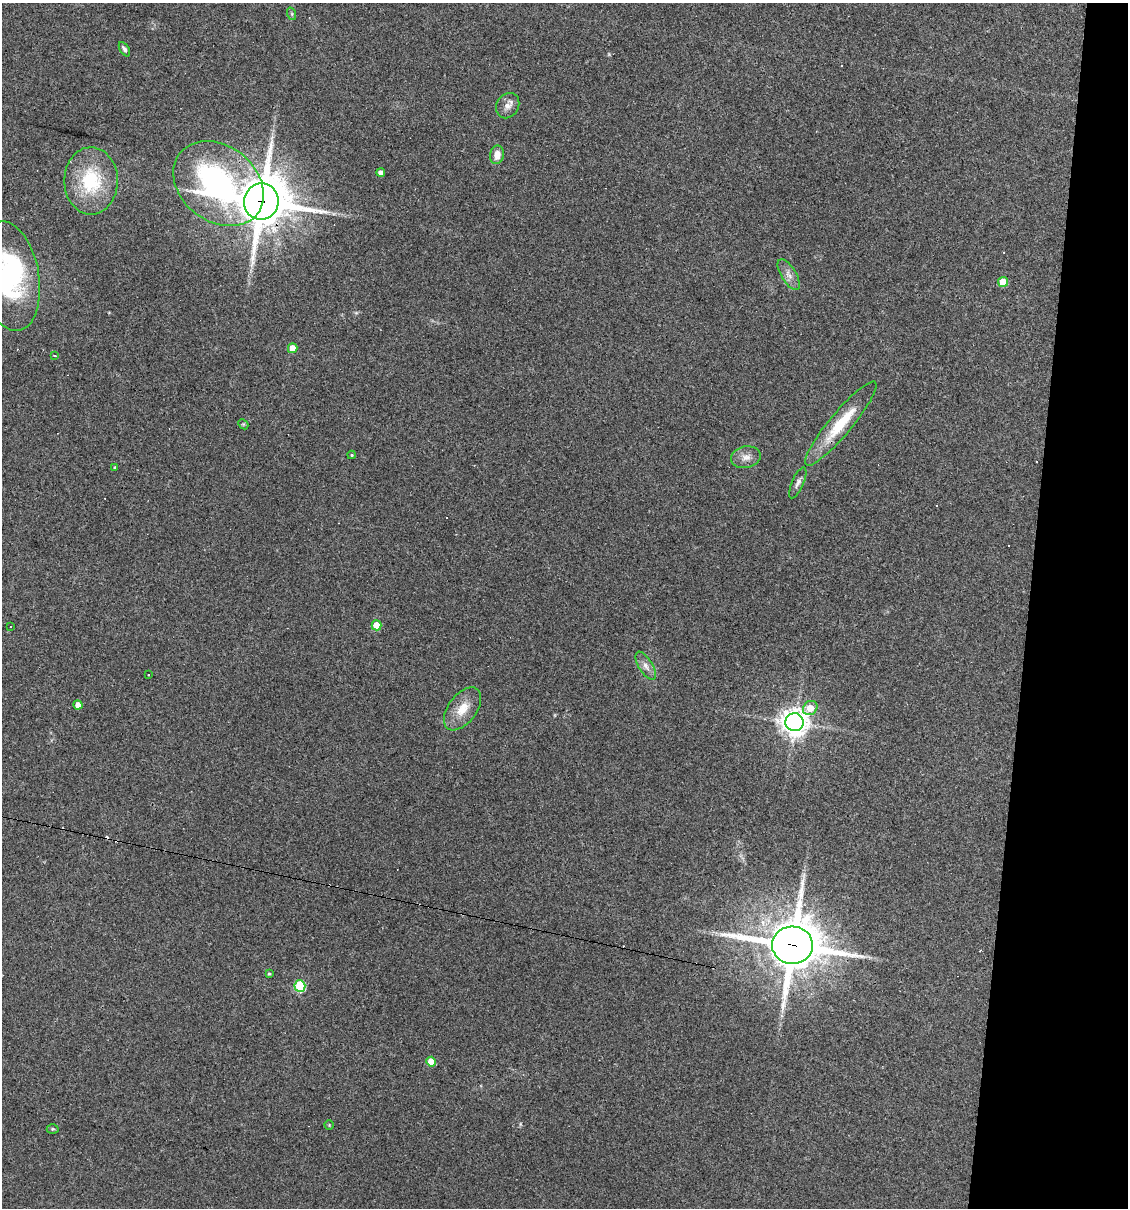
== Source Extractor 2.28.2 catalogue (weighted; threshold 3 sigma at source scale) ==
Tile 8 of 4 x 4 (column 4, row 2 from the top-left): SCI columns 3491-4616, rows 2413-3618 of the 4845 x 4824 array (HDU 1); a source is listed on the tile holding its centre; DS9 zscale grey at full resolution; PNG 1130 x 1210 px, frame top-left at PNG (2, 3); each listed source drawn as its Kron ellipse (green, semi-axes under 4 px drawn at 4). Shown black and unused: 9% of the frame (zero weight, under 3 of 4 exposures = <1% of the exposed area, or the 3 px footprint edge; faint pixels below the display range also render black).
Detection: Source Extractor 2.28.2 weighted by HDU 2 'WHT'; one run over the whole footprint, this tile lists its part. Background 0.0911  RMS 0.0055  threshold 0.0247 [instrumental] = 3 sigma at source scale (4.5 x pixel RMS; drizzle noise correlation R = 1.50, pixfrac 1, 0.05/0.05 arcsec/px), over >= 5 px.
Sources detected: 39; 1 inside a brighter object's white glare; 5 cosmic-ray / hot-pixel residue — neither listed nor drawn; the other 33 listed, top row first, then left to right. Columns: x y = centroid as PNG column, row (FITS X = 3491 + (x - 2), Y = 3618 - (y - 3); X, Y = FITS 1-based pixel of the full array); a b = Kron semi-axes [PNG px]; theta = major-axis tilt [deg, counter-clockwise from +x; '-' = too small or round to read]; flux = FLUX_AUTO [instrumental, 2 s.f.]
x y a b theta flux
292 14 6 4 -72 0.77
124 49 8 4 -58 1.4
508 106 13 11 57 3.7
497 155 9 7 81 5.1
381 172 4 4 - 3.3
91 181 34 27 90 34
219 184 49 38 -38 130
261 202 18 17 - 2400
789 275 17 7 -58 4
9 276 55 29 -80 86
1003 282 5 5 - 14
293 348 5 5 - 7.5
54 356 3 3 - 0.91
243 424 6 4 -43 0.64
841 424 54 11 50 23
352 455 4 4 - 0.61
746 457 15 10 12 4.6
115 467 4 4 - 0.77
798 483 17 6 67 2.4
377 625 5 5 - 13
11 626 3 3 - 4.3
646 666 16 7 -59 3.3
149 675 3 3 - 1.5
78 705 4 4 - 4.7
810 708 8 6 42 7.1
462 709 25 14 53 10
794 722 9 9 - 570
792 945 20 18 -2 2600
269 974 4 3 - 0.63
300 986 5 5 - 44
431 1062 5 4 - 8.9
329 1125 4 4 - 0.55
53 1129 6 5 - 0.78
Overlapping masked pixels (flux is a lower limit): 4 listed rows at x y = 219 184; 261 202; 841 424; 792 945
Isophote crosses this tile's border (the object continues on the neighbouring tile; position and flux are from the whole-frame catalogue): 1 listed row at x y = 9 276